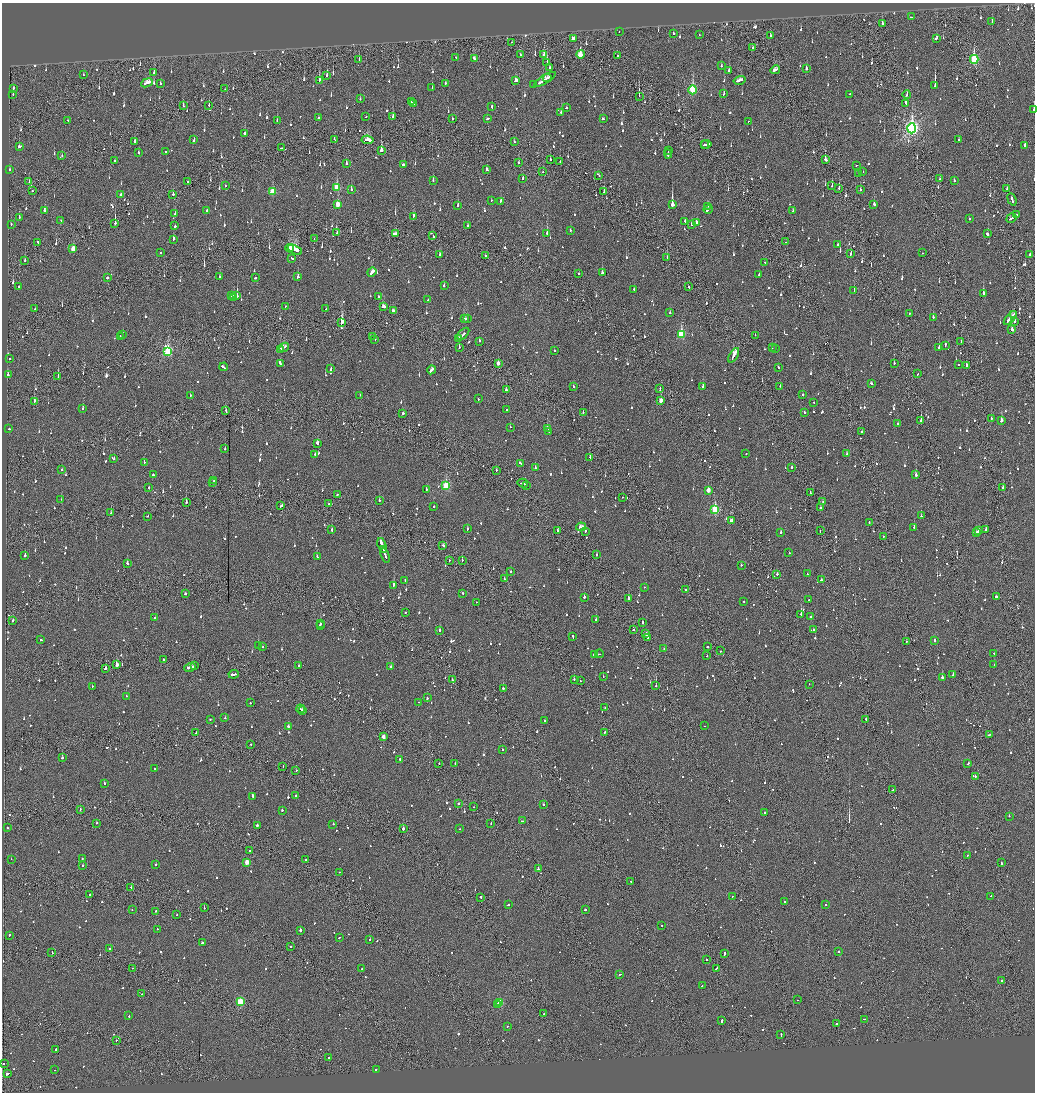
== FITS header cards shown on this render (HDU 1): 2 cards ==
NAXIS1  =                 2065
NAXIS2  =                 2180

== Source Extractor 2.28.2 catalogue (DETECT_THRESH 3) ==
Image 2065 x 2180 px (HDU 1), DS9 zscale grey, zoomed out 1/2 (1 PNG px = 2 x 2 image px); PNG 1037 x 1094 px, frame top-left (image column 1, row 2179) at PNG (2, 3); each listed source drawn as its Kron ellipse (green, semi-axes under 4 px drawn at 4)
Background -0.116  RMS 0.065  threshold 0.195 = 3 sigma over >= 5 px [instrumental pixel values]
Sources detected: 1617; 77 cannot appear on this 1/2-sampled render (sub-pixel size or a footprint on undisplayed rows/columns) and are neither listed nor drawn; of the other 1540, the 500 brightest by FLUX_AUTO listed and drawn (1040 fainter detections omitted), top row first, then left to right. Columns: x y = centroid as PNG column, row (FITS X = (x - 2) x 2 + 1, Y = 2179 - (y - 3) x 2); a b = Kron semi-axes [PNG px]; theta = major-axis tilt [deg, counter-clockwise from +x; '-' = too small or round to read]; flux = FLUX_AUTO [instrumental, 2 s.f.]
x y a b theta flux
911 17 2 1 - 64
992 22 2 2 - 110
882 23 2 2 - 110
619 31 2 1 - 69
673 34 2 2 - 75
699 35 2 2 - 74
770 36 3 2 - 65
936 38 3 2 - 190
574 39 3 2 - 77
511 42 2 1 - 64
753 48 3 1 - 120
544 54 4 2 - 180
580 54 4 2 - 360
520 55 3 2 - 71
617 56 2 2 - 61
456 57 2 2 - 72
474 59 4 2 - 110
974 59 4 3 - 1300
359 60 2 1 - 93
547 63 3 1 - 68
721 66 2 2 - 86
549 67 2 2 - 210
806 69 2 2 - 240
729 70 2 2 - 210
775 70 5 2 - 210
154 72 3 2 - 71
84 75 2 1 - 110
327 75 3 2 - 74
547 78 4 2 - 190
545 79 12 2 32 510
319 80 3 2 - 190
516 80 3 2 - 110
739 80 6 2 14 240
147 83 6 2 22 250
445 83 2 2 - 67
160 84 2 2 - 87
534 85 2 2 - 59
935 85 4 2 - 800
432 87 2 2 - 93
13 88 3 2 - 65
225 89 2 1 - 79
693 90 4 3 - 1100
724 93 3 2 - 79
13 94 2 2 - 68
850 94 2 2 - 64
907 95 4 2 - 79
639 96 3 1 - 150
360 99 2 2 - 58
411 102 3 2 - 170
906 103 4 2 - 360
413 104 3 2 - 150
209 105 3 1 - 83
183 106 3 2 - 78
492 107 3 2 - 67
566 108 2 2 - 83
1034 110 2 1 - 670
561 112 2 2 - 77
366 117 2 2 - 66
393 117 3 2 - 400
318 118 2 2 - 69
453 119 2 2 - 320
488 119 3 2 - 75
603 119 2 2 - 58
67 120 2 2 - 63
277 120 2 2 - 62
748 121 2 1 - 63
912 128 5 4 - 3800
245 133 2 2 - 470
334 139 2 1 - 75
194 140 3 2 - 73
367 140 6 2 -7 250
959 140 2 2 - 63
135 141 2 2 - 310
514 142 3 1 - 84
706 144 5 2 - 240
704 145 2 1 - 80
1025 145 3 2 - 180
19 147 2 2 - 760
281 148 2 2 - 100
382 150 3 3 - 220
668 151 3 1 - 97
139 152 3 2 - 90
166 152 3 2 - 91
668 154 4 2 - 150
62 156 2 2 - 110
550 159 2 2 - 400
825 159 3 2 - 260
114 161 2 2 - 110
560 162 2 1 - 300
346 163 2 2 - 440
519 163 2 2 - 64
404 165 4 2 - 99
856 165 2 1 - 260
487 169 3 2 - 120
10 170 2 2 - 79
863 171 2 2 - 120
543 172 2 2 - 72
858 173 2 1 - 67
599 175 2 2 - 84
523 178 3 2 - 110
940 179 2 2 - 130
433 180 3 2 - 88
188 181 2 1 - 140
954 181 2 2 - 73
29 182 2 2 - 91
225 186 2 1 - 170
832 186 2 2 - 77
337 187 4 3 - 400
839 188 3 2 - 150
351 189 2 2 - 91
1007 189 3 2 - 120
860 190 2 2 - 75
32 191 2 1 - 79
272 192 3 3 - 310
604 192 3 2 - 90
121 194 2 2 - 350
173 194 2 1 - 280
1012 199 6 2 -70 270
491 200 2 2 - 67
501 201 2 2 - 120
338 204 3 3 - 300
874 204 2 2 - 230
458 205 3 2 - 270
672 205 3 2 - 4400
707 206 2 2 - 59
708 209 5 2 - 220
44 210 2 2 - 510
207 210 2 2 - 290
793 211 3 2 - 100
175 214 2 2 - 150
1016 215 3 2 - 71
413 216 4 2 - 190
19 217 2 2 - 95
1011 218 5 2 - 210
969 219 2 2 - 120
61 220 2 2 - 58
685 221 2 2 - 59
115 223 3 1 - 640
696 223 3 2 - 180
11 224 2 2 - 85
692 224 2 2 - 140
175 226 2 2 - 150
468 226 2 2 - 72
570 230 2 2 - 68
337 233 2 2 - 110
395 234 4 2 - 200
547 234 3 2 - 270
987 234 3 2 - 180
433 236 2 2 - 130
173 239 3 2 - 130
314 239 2 1 - 63
786 242 2 2 - 73
38 243 3 2 - 100
837 245 2 2 - 210
290 248 4 2 - 320
73 249 3 2 - 190
295 250 8 3 -25 540
161 253 2 2 - 150
922 253 2 1 - 72
440 254 2 2 - 96
851 254 2 2 - 80
1030 254 2 2 - 120
485 255 2 2 - 94
667 257 2 1 - 110
292 258 3 2 - 78
25 261 2 2 - 140
765 262 2 2 - 120
372 272 5 2 - 300
602 273 2 2 - 620
579 274 2 1 - 71
759 274 2 2 - 71
220 277 2 2 - 76
298 277 3 2 - 110
107 278 2 2 - 77
255 278 2 2 - 90
444 286 2 2 - 120
19 287 2 2 - 91
689 287 2 1 - 76
634 289 2 2 - 160
854 290 2 2 - 99
983 293 3 2 - 470
232 296 2 2 - 94
237 296 2 2 - 890
379 296 2 2 - 80
234 298 3 2 - 130
428 300 2 2 - 86
286 306 2 2 - 58
383 307 4 2 - 160
35 309 2 2 - 64
326 309 3 2 - 85
393 311 4 2 - 210
670 313 2 2 - 90
910 313 2 1 - 73
1014 314 3 2 - 140
933 317 2 2 - 120
1010 318 8 2 49 430
464 319 3 2 - 310
467 319 3 2 - 130
1015 321 2 2 - 170
342 323 4 2 - 2000
1012 330 3 2 - 310
123 334 2 1 - 120
463 334 7 2 45 350
681 334 4 3 - 780
755 335 2 1 - 71
372 336 2 1 - 60
120 337 3 2 - 110
375 339 2 2 - 69
458 339 4 2 - 280
479 341 2 2 - 67
961 342 2 1 - 78
945 345 4 2 - 110
284 347 5 2 - 250
459 347 2 1 - 160
939 347 2 2 - 90
772 348 2 2 - 100
775 348 2 2 - 170
280 349 3 2 - 180
554 350 2 2 - 140
168 351 4 3 - 1200
734 355 8 2 61 440
10 359 2 2 - 83
280 363 4 2 - 150
498 363 3 2 - 95
894 363 2 2 - 110
959 365 2 2 - 120
966 365 2 1 - 320
224 367 4 2 - 200
778 367 3 2 - 100
331 368 3 2 - 77
431 370 4 2 - 230
917 374 2 1 - 73
8 375 2 2 - 140
58 376 3 2 - 180
871 383 3 2 - 190
780 386 2 2 - 63
573 387 2 2 - 96
703 387 2 2 - 290
660 389 4 1 - 240
506 390 2 2 - 190
360 395 2 1 - 64
803 395 2 2 - 79
190 396 2 1 - 65
478 399 2 2 - 59
34 401 2 2 - 360
661 401 3 2 - 150
814 402 2 2 - 72
83 408 2 2 - 57
507 409 2 2 - 110
226 411 3 2 - 100
804 412 2 2 - 260
403 413 2 2 - 290
583 413 2 2 - 88
991 418 2 2 - 210
921 420 2 1 - 390
1001 421 2 2 - 450
897 424 2 2 - 67
510 427 2 2 - 72
547 428 2 2 - 210
9 429 2 2 - 62
549 432 2 2 - 140
862 432 2 1 - 200
317 443 3 2 - 130
225 449 2 2 - 98
746 453 2 2 - 63
315 454 2 2 - 100
847 454 2 2 - 73
590 457 2 2 - 70
114 459 2 2 - 59
144 462 2 2 - 86
520 463 3 2 - 97
535 468 2 2 - 94
791 468 2 2 - 240
62 470 2 2 - 95
496 470 2 2 - 70
153 475 2 2 - 120
916 475 2 2 - 1600
214 481 2 2 - 65
213 483 2 2 - 240
523 483 5 2 - 340
526 485 2 1 - 79
446 486 3 3 - 870
1003 487 2 1 - 2300
149 488 2 1 - 79
426 489 2 2 - 110
708 490 3 2 - 140
810 493 2 1 - 130
337 495 2 2 - 80
623 497 2 2 - 65
61 499 2 1 - 61
379 500 2 2 - 73
186 502 2 2 - 230
823 502 2 1 - 64
329 504 2 1 - 76
281 506 3 2 - 270
434 506 2 2 - 110
820 508 3 2 - 90
715 509 4 3 - 920
111 513 2 1 - 78
147 516 2 2 - 86
921 516 2 2 - 110
731 521 4 2 - 180
869 522 2 2 - 58
581 527 5 2 - 200
914 527 2 2 - 160
467 529 3 2 - 130
986 529 4 2 - 120
332 530 3 2 - 130
558 531 3 2 - 82
585 531 3 2 - 86
820 531 2 1 - 94
979 531 3 2 - 160
781 533 2 2 - 140
976 533 3 2 - 190
883 536 2 1 - 58
382 545 8 2 -73 720
443 545 3 2 - 86
383 550 3 1 - 230
789 553 2 2 - 650
596 555 2 2 - 260
25 556 2 2 - 110
385 556 7 2 -72 490
317 557 3 2 - 110
462 560 2 1 - 70
449 561 2 2 - 70
127 563 3 2 - 130
741 565 2 2 - 110
511 571 2 2 - 85
777 574 2 2 - 210
807 574 2 2 - 61
504 579 2 2 - 120
405 580 2 2 - 61
822 580 3 2 - 110
394 585 2 2 - 400
644 587 2 2 - 65
686 590 2 1 - 120
185 593 2 2 - 75
463 593 2 2 - 63
584 597 2 2 - 440
996 597 2 2 - 290
628 598 2 2 - 250
809 600 2 2 - 280
476 602 2 2 - 81
744 602 2 2 - 100
405 612 2 2 - 200
801 614 2 2 - 750
155 617 2 2 - 60
810 617 2 2 - 73
596 619 2 2 - 320
13 620 2 2 - 120
642 622 3 2 - 97
321 624 2 2 - 69
320 626 2 2 - 130
633 630 3 2 - 73
813 630 2 2 - 68
440 631 2 2 - 310
645 634 4 2 - 190
573 637 2 2 - 440
647 637 2 2 - 270
41 640 2 2 - 140
934 640 2 2 - 430
906 641 2 2 - 59
258 645 2 2 - 200
263 647 2 2 - 60
707 647 2 2 - 320
664 648 2 2 - 73
720 651 2 2 - 89
595 654 4 2 - 130
599 654 4 2 - 150
994 654 2 2 - 58
707 656 2 2 - 68
164 660 2 2 - 81
117 665 3 2 - 600
994 665 3 2 - 80
194 666 2 2 - 100
299 666 3 2 - 130
190 667 6 2 14 350
391 667 2 2 - 190
106 668 2 2 - 260
234 674 5 2 - 390
953 674 2 1 - 130
603 677 2 1 - 90
942 678 2 2 - 370
574 679 2 2 - 89
452 680 2 2 - 85
580 681 2 1 - 85
809 684 2 1 - 63
92 686 2 1 - 93
656 686 2 2 - 330
503 688 2 2 - 370
126 696 2 2 - 66
427 698 2 2 - 89
418 702 2 2 - 99
250 703 2 2 - 96
605 707 2 2 - 86
300 709 4 2 - 180
303 710 3 2 - 160
225 718 2 2 - 69
210 719 2 2 - 130
866 719 2 2 - 160
544 721 2 2 - 67
288 726 2 2 - 210
705 726 2 1 - 110
604 732 2 2 - 200
196 733 2 2 - 75
989 735 3 2 - 68
383 737 3 2 - 120
251 744 2 2 - 77
502 749 2 2 - 130
62 758 2 2 - 320
400 759 2 2 - 140
439 763 2 1 - 81
968 763 2 2 - 94
455 764 2 2 - 61
283 766 2 1 - 77
154 769 2 2 - 220
296 770 2 2 - 73
975 776 2 2 - 170
104 783 2 2 - 160
893 789 2 1 - 60
253 796 4 2 - 150
296 796 2 2 - 170
459 803 2 2 - 82
543 804 2 2 - 86
474 807 2 1 - 64
80 809 2 1 - 68
282 810 2 2 - 58
764 812 2 2 - 83
1009 816 2 2 - 62
523 821 3 2 - 100
96 823 2 2 - 95
333 824 2 2 - 83
491 824 2 1 - 62
257 825 2 2 - 410
7 828 2 1 - 81
403 828 2 2 - 310
460 829 2 2 - 61
249 851 2 2 - 65
967 855 2 2 - 62
82 858 2 2 - 110
11 859 2 2 - 180
306 860 2 1 - 81
247 862 3 2 - 200
1001 863 2 2 - 270
156 864 2 2 - 200
83 865 2 2 - 260
538 869 2 2 - 200
340 872 2 1 - 91
631 881 2 2 - 130
131 887 2 2 - 310
90 894 2 2 - 120
732 896 2 2 - 150
991 896 2 2 - 57
481 897 2 2 - 93
785 902 2 2 - 91
826 904 2 2 - 67
508 905 2 2 - 62
204 908 2 1 - 85
132 909 2 1 - 100
585 910 2 2 - 160
155 911 2 2 - 60
177 915 2 2 - 69
662 925 2 1 - 58
158 929 2 2 - 69
300 930 2 2 - 460
9 935 2 2 - 210
339 937 3 2 - 88
370 939 2 2 - 76
202 943 2 2 - 320
290 947 2 2 - 91
110 948 2 2 - 60
52 952 3 2 - 90
839 952 2 2 - 380
724 954 3 2 - 190
706 960 2 2 - 110
132 968 2 1 - 90
716 968 3 1 - 130
362 969 2 2 - 78
620 974 3 2 - 80
1002 980 2 2 - 300
702 986 2 2 - 71
142 994 2 2 - 69
797 1000 2 2 - 59
241 1002 3 3 - 840
500 1003 3 3 - 460
497 1004 2 2 - 58
544 1014 2 1 - 85
129 1016 2 2 - 120
864 1019 3 2 - 95
721 1021 3 2 - 150
836 1023 2 2 - 170
507 1026 2 2 - 120
781 1034 3 2 - 89
116 1040 2 2 - 67
56 1049 2 2 - 73
329 1057 2 2 - 110
3 1063 2 2 - 57
55 1070 2 1 - 120
376 1070 2 1 - 75
7 1074 3 2 - 190
At the frame edge (FLAGS 8, measured only in part): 1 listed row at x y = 1034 110
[1040 fainter detections neither listed nor drawn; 77 sub-pixel or undisplayed-footprint detections neither listed nor drawn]